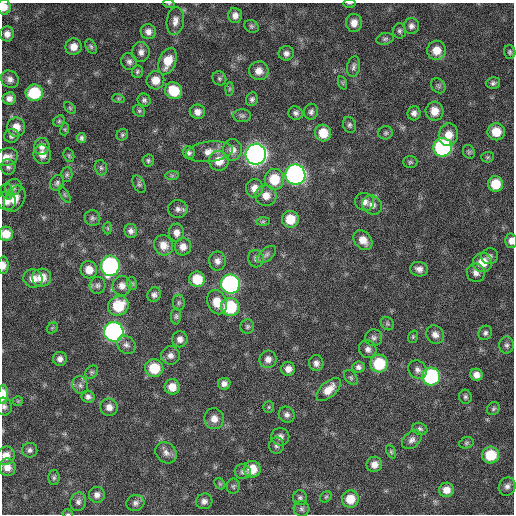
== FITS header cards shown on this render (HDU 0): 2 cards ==
NAXIS1  =                  512 / Axis length
NAXIS2  =                  512 / Axis length

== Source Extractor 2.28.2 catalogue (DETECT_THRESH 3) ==
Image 512 x 512 px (HDU 0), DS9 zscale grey, 1 PNG px = 1 image px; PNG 516 x 516 px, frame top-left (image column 1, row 512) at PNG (2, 3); each listed source drawn as its Kron ellipse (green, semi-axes under 4 px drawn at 4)
Background 358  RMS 20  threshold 60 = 3 sigma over >= 5 px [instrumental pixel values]
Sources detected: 189; all 189 listed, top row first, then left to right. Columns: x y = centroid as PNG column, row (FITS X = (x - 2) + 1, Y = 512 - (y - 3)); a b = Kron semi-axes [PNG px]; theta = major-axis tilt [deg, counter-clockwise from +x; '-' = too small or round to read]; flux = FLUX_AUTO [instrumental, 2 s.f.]
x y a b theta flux
349 3 6 3 -1 1300
169 4 6 3 -18 1400
4 7 8 6 -88 13000
235 15 7 7 - 7600
175 21 14 8 82 9000
354 23 9 8 - 12000
251 26 7 6 - 2900
411 26 8 8 - 5200
399 31 7 6 - 3200
148 32 8 7 - 7000
7 34 7 7 - 7800
385 39 9 5 10 3000
91 46 8 5 -63 3000
74 47 8 8 - 12000
436 50 9 9 - 18000
141 52 10 9 - 7100
510 52 7 5 -77 2700
286 53 7 7 - 5800
168 61 14 8 70 23000
129 62 8 7 - 5100
353 67 10 6 78 4300
137 71 6 5 - 2500
259 71 10 9 - 11000
219 78 7 6 - 3000
10 79 9 8 - 6800
155 80 9 9 - 16000
343 83 7 4 -71 1900
493 83 7 5 15 3700
438 86 8 6 -47 3000
230 89 6 4 88 2000
173 91 9 8 - 38000
34 93 8 8 - 62000
9 98 6 6 - 6700
118 98 6 4 -19 1800
252 99 7 6 - 3600
144 100 7 6 - 3600
70 108 7 4 -46 1900
139 111 6 5 - 2600
435 111 9 9 - 16000
197 112 8 7 - 8000
311 112 8 7 - 4300
296 113 7 6 - 4300
414 113 7 6 - 5600
242 116 9 6 0 3800
59 121 6 5 - 2200
349 125 8 6 -70 3400
16 127 9 9 - 15000
65 129 6 4 72 1600
496 132 8 8 - 24000
323 133 8 8 - 24000
386 133 7 6 - 2800
122 135 6 5 - 2400
448 135 11 9 82 16000
11 136 7 7 - 4000
81 138 5 4 - 3100
42 146 8 7 - 7700
443 147 9 9 - 240000
232 150 11 9 90 10000
209 152 23 10 7 16000
469 152 7 5 -65 2500
189 153 6 6 - 3600
42 154 10 8 -74 11000
256 154 10 10 - 910000
69 155 7 5 -70 2200
7 157 12 8 19 11000
488 157 6 5 - 2100
148 160 6 5 - 2600
219 161 10 10 - 18000
410 162 7 5 2 2700
8 167 8 7 - 4000
101 168 8 5 -74 2900
67 175 7 5 88 2800
295 175 10 10 - 510000
172 176 7 4 0 2400
274 179 10 10 - 37000
57 183 8 6 54 3600
139 184 9 5 -64 3000
495 184 8 7 - 32000
13 187 9 7 43 4900
255 188 9 8 - 12000
7 191 8 6 -76 3100
65 195 9 3 -60 2100
266 196 10 10 - 13000
15 199 14 9 61 15000
6 201 9 9 - 10000
365 202 9 9 - 7600
372 205 10 9 - 7700
178 209 10 9 - 5800
92 218 8 7 - 4000
290 219 8 8 - 29000
263 222 7 4 1 2600
108 228 6 4 -88 1800
131 231 7 6 - 5000
176 233 9 7 -89 8400
6 234 7 7 - 17000
363 240 11 8 -48 13000
511 241 7 6 - 8000
163 245 10 9 - 12000
183 247 9 8 - 9700
266 255 11 6 40 4500
490 256 8 8 - 4800
256 259 9 7 -75 4900
217 261 9 8 - 7200
483 262 10 9 - 24000
3 265 8 5 88 8100
110 266 10 9 - 250000
419 269 9 7 -12 7100
89 270 9 8 - 15000
476 273 9 9 - 8100
33 278 9 9 - 13000
42 278 9 9 - 20000
197 279 8 7 - 32000
132 284 6 5 - 2300
230 284 9 9 - 330000
98 285 8 8 - 4200
122 286 10 9 - 9800
154 295 7 6 - 4800
217 302 12 9 -67 21000
179 303 8 6 89 3000
118 306 10 9 - 45000
230 307 9 9 - 74000
176 316 8 5 90 2700
387 324 7 6 - 2400
247 327 7 7 - 3000
52 328 6 4 44 2300
114 332 10 9 - 440000
485 333 7 6 - 3700
435 335 9 8 - 8000
413 337 6 4 71 2000
374 338 8 8 - 4500
180 339 8 7 - 6900
126 345 10 8 -42 5400
507 345 8 7 - 4600
368 349 9 8 - 6000
170 355 9 9 - 7200
60 359 7 7 - 6000
268 359 9 8 - 7800
316 363 8 7 - 6200
379 363 9 8 - 55000
358 367 6 5 - 4400
154 368 9 9 - 43000
288 369 7 7 - 8100
417 370 10 8 -46 6400
92 372 7 5 46 2700
476 375 6 6 - 8200
431 376 9 9 - 160000
351 377 8 5 -50 2900
224 384 6 6 - 6000
80 385 9 7 -65 4800
172 387 8 7 - 15000
329 389 15 7 42 16000
3 394 9 5 89 19000
88 397 6 6 - 4400
465 397 7 6 - 3100
18 401 5 5 - 1700
4 407 9 8 - 4800
109 407 9 8 - 8900
269 407 6 5 - 2300
493 409 7 6 - 2800
287 415 8 7 - 5100
214 419 10 10 - 11000
420 429 7 6 - 3000
280 437 9 8 - 6400
412 440 11 7 42 6400
466 443 7 5 16 2500
276 445 8 7 - 4300
30 450 7 7 - 4100
391 452 7 4 -64 2100
166 453 11 9 -46 8200
491 455 8 8 - 42000
6 456 9 9 - 13000
374 464 8 7 - 8900
7 467 9 8 - 12000
252 469 8 8 - 27000
243 472 8 7 - 4200
54 478 7 6 - 3000
220 484 6 5 - 2100
233 486 7 6 - 2800
507 486 9 8 - 5800
446 490 7 7 - 12000
97 495 8 8 - 6500
326 497 6 5 - 2000
300 498 7 7 - 3300
350 499 8 8 - 25000
204 501 8 7 - 5800
78 502 9 7 74 5000
135 503 9 8 - 5100
301 509 8 7 - 4000
68 514 5 3 - 1200
At the frame edge (FLAGS 8, measured only in part): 10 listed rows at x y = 349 3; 169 4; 4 7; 6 234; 511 241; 3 265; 3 394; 4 407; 6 456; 68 514